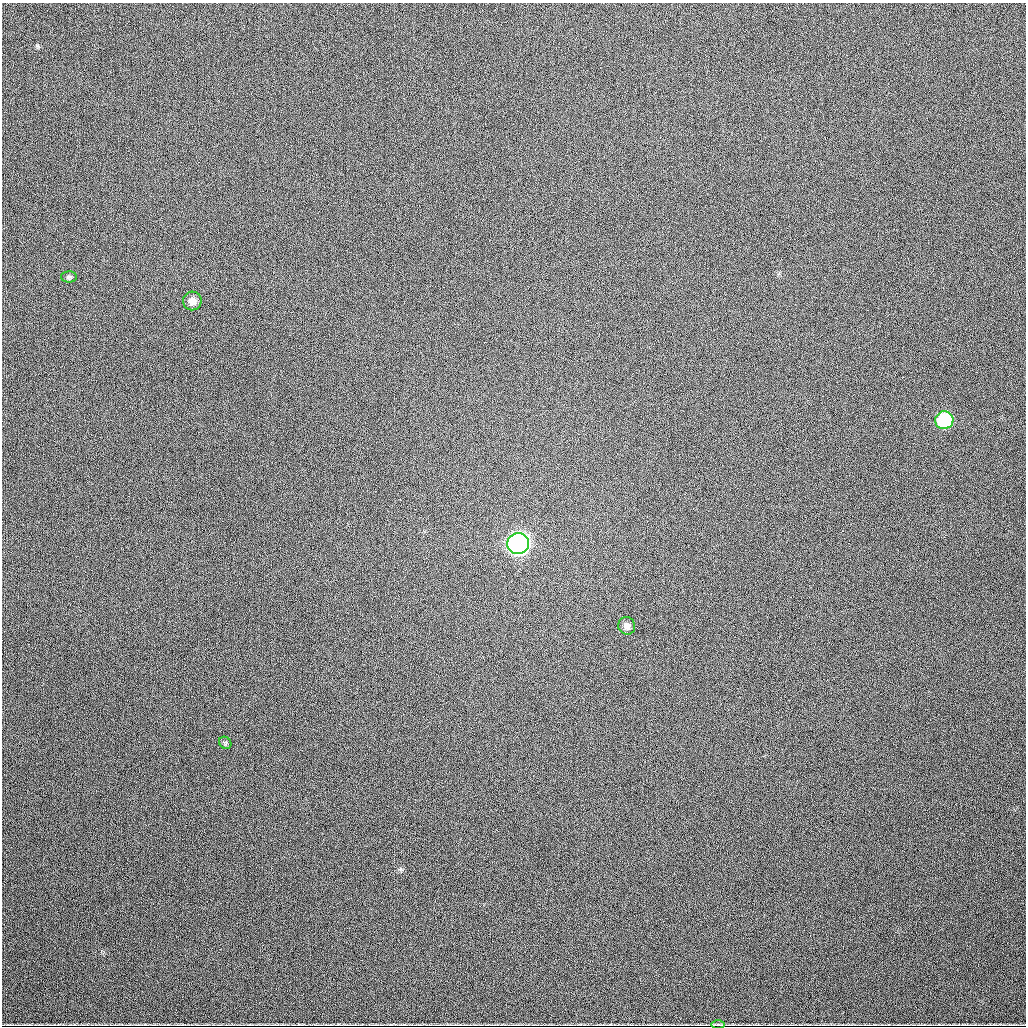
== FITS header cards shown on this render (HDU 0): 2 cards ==
NAXIS1  =                 1024
NAXIS2  =                 1024

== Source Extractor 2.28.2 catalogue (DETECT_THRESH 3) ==
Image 1024 x 1024 px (HDU 0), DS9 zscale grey, 1 PNG px = 1 image px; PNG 1028 x 1028 px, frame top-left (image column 1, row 1024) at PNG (2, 3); each listed source drawn as its Kron ellipse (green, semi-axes under 4 px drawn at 4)
Background 479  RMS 16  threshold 48.6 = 3 sigma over >= 5 px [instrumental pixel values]
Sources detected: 7; all 7 listed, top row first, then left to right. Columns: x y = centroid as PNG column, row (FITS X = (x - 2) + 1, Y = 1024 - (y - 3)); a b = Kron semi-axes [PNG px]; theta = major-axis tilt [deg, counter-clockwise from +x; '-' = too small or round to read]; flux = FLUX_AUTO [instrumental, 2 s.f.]
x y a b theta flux
69 277 8 5 1 2100
192 301 9 9 - 8700
944 420 9 9 - 87000
518 544 11 10 - 540000
627 626 9 8 - 6100
225 743 6 5 - 2000
718 1024 7 2 -1 1700